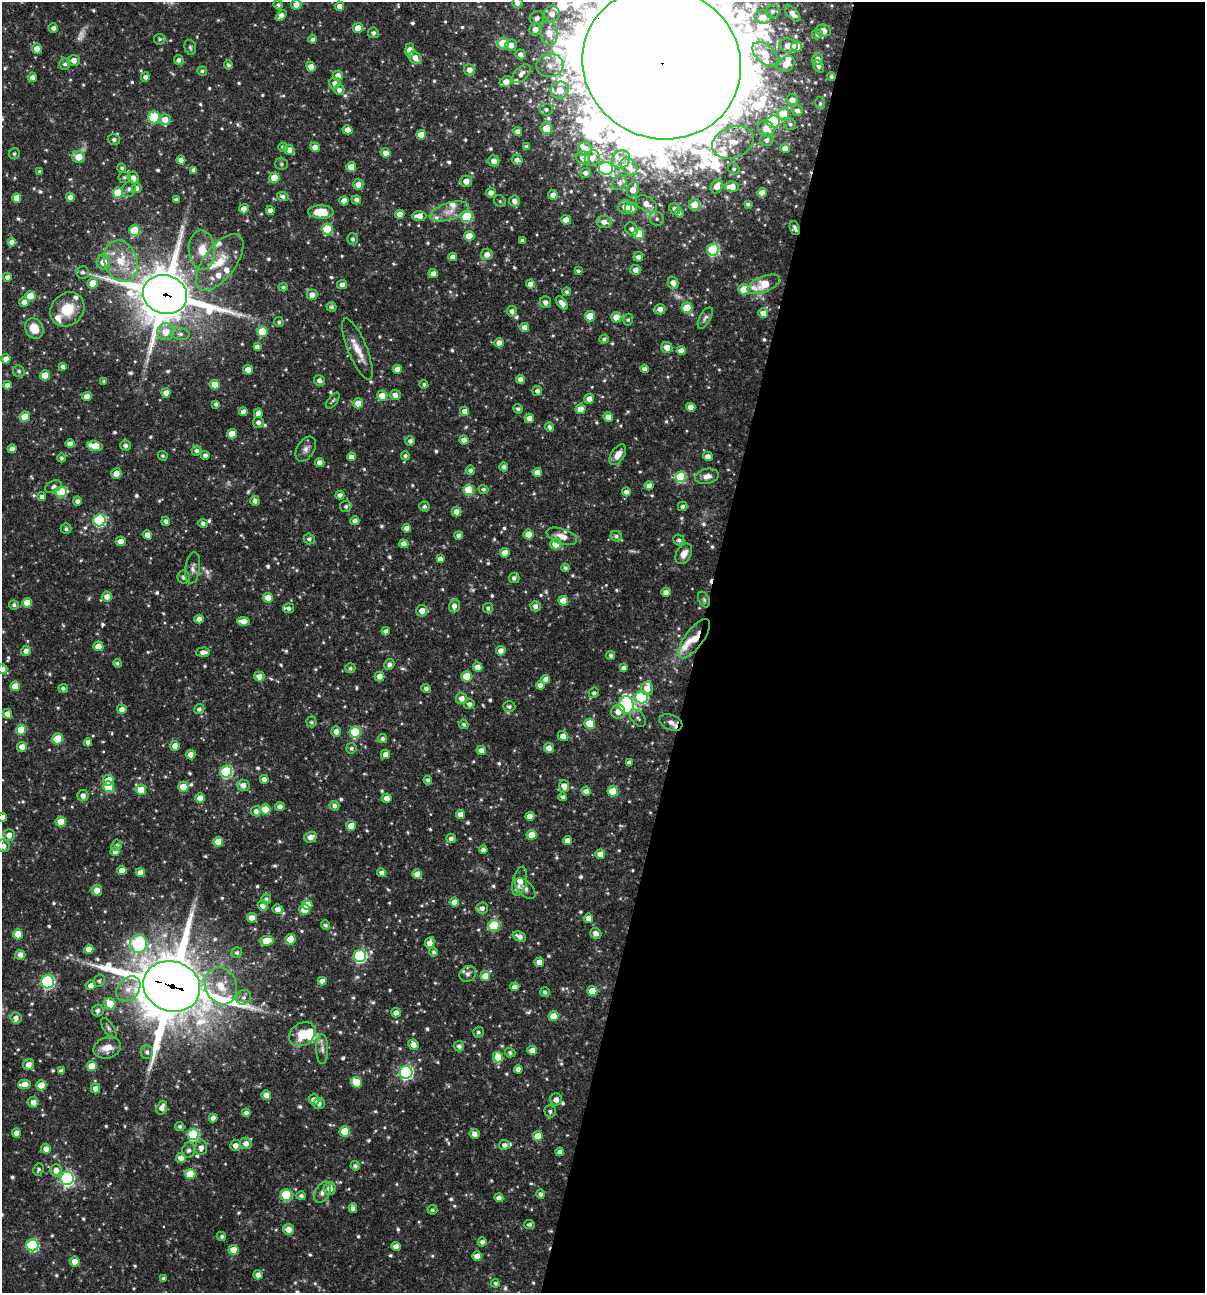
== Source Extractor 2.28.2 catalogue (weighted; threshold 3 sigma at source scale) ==
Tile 12 of 4 x 4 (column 4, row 3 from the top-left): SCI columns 3861-5063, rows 1293-2583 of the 5187 x 5168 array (HDU 1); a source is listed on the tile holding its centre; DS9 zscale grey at full resolution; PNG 1207 x 1295 px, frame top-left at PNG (2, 2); each listed source drawn as its Kron ellipse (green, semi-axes under 4 px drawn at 4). Shown black and unused: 42% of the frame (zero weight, under 3 of 4 exposures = <1% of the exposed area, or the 3 px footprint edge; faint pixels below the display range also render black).
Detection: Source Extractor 2.28.2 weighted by HDU 2 'WHT'; one run over the whole footprint, this tile lists its part. Background 0.0728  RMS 0.0036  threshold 0.016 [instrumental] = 3 sigma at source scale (4.5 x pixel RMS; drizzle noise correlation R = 1.50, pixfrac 1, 0.05/0.05 arcsec/px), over >= 5 px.
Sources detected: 763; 4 too faint to see at this stretch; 1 cosmic-ray / hot-pixel residue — neither listed nor drawn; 27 inside a brighter listed object's ellipse — not listed separately; of the other 731, all 500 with FLUX_AUTO >= 0.72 (the completeness limit of this list) listed and drawn (231 fainter detections not listed), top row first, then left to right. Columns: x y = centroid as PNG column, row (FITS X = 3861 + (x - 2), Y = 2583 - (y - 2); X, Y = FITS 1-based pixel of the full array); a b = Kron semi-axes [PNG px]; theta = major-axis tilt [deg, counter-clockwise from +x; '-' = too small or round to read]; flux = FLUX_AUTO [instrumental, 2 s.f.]
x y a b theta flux
518 3 5 5 - 1.6
278 5 5 4 - 0.88
296 5 5 5 - 2.9
339 6 4 4 - 2.3
772 11 7 6 - 1.2
793 13 10 5 -47 2.3
552 14 8 7 - 2.9
281 16 6 4 43 2.1
763 17 8 6 -11 3.4
537 18 7 6 - 1.5
53 28 5 4 - 1.4
358 28 5 5 - 3.4
535 29 6 6 - 2.6
823 31 8 6 -11 2.8
373 33 5 5 - 1.2
549 33 12 8 -81 5.4
817 34 5 5 - 1
160 39 5 5 - 0.77
313 39 4 4 - 0.95
503 43 5 5 - 14
511 45 6 5 - 2.5
788 45 9 7 -6 3.3
797 46 5 5 - 6.3
190 47 8 5 -74 0.82
37 48 5 5 - 2.5
410 50 6 4 -89 3.8
521 54 5 5 - 1.6
765 54 15 9 -42 4.9
415 58 7 5 -44 2.9
818 59 6 5 - 2.3
74 60 6 5 - 2.5
179 60 5 4 - 1.3
662 63 80 75 -24 16000
65 64 5 5 - 1
786 64 9 7 42 4.2
228 65 4 4 - 0.87
550 65 13 11 8 4.4
819 66 7 4 -51 1.1
311 67 5 4 - 2.8
469 70 6 5 - 2.4
202 71 5 4 - 0.83
521 74 11 6 45 2.1
338 76 5 5 - 2.5
32 77 4 4 - 1.7
145 77 4 4 - 1.4
831 77 4 4 - 0.79
506 82 6 5 - 2.7
335 83 6 5 - 2
339 90 5 5 - 1.5
560 90 9 8 - 4.3
792 100 6 5 - 2.4
820 103 6 5 - 0.78
546 110 6 6 - 1.1
797 111 5 5 - 1.6
783 114 6 5 - 10
154 117 6 5 - 19
165 119 6 5 - 3.8
773 122 6 6 - 29
790 124 6 5 - 0.77
546 128 6 6 - 5.6
766 129 8 7 - 4.6
347 130 5 4 - 3
518 131 4 4 - 2.4
421 135 5 5 - 5.8
114 139 6 5 - 1.2
767 140 6 6 - 1.7
733 142 21 15 21 11
526 146 4 4 - 0.74
283 147 5 4 - 1
315 147 5 4 - 2.3
785 148 5 4 - 4
585 149 7 6 - 3.6
289 150 5 5 - 2.6
385 153 5 4 - 2.5
14 154 6 5 - 0.78
79 157 6 6 - 5.1
583 158 7 6 - 3
592 158 8 7 - 3.2
621 159 9 8 - 2.5
181 160 4 4 - 2.2
517 160 5 5 - 1.6
494 161 5 5 - 2.4
281 164 6 6 - 0.88
351 167 5 5 - 4.4
629 167 10 7 -54 3.8
122 168 4 4 - 0.74
606 168 7 6 - 37
734 169 6 5 - 0.89
194 170 4 4 - 1.5
40 171 4 3 - 0.75
585 173 5 5 - 1.5
124 177 6 6 - 0.8
133 178 6 5 - 2
274 178 5 5 - 6.8
466 181 5 5 - 3.2
620 183 8 7 - 1.5
358 184 6 5 - 2.3
717 186 7 5 62 2.7
732 187 7 5 -3 3.5
136 188 5 5 - 1.7
129 189 8 6 65 1.1
633 190 8 6 68 3.6
118 193 5 5 - 11
491 193 5 5 - 2.1
762 193 5 4 - 3.1
553 195 5 4 - 2.4
283 196 6 4 -19 1.2
70 197 4 4 - 2.2
17 198 5 4 - 4
176 200 4 4 - 1.3
356 200 5 4 - 1.3
344 201 4 4 - 2.9
500 201 6 5 - 0.77
514 201 5 5 - 2.2
646 204 11 7 -32 3.9
695 204 6 5 - 5.8
748 204 4 3 - 0.89
625 207 7 6 - 3.4
631 208 6 6 - 3.8
244 209 5 4 - 2.4
675 209 6 5 - 1.4
270 211 4 4 - 2.2
449 211 20 8 17 4.2
321 212 13 6 -1 7.9
679 213 5 4 - 0.97
400 214 5 4 - 3.3
419 216 7 5 0 3
467 216 6 5 - 19
657 219 7 6 - 1.2
566 220 5 4 - 3.3
604 222 7 6 - 2.6
795 228 7 4 -70 1.3
327 229 5 5 - 12
631 229 7 6 - 1.5
135 230 5 5 - 15
639 234 5 5 - 13
469 236 5 5 - 5.9
353 239 6 5 - 1
522 240 4 3 - 0.86
12 242 4 4 - 2.2
202 250 20 13 -86 7.1
713 250 6 6 - 34
487 254 6 6 - 2.4
453 257 4 4 - 1.8
638 257 5 4 - 1.7
121 261 21 16 -69 11
103 262 8 7 - 4.7
220 262 33 16 53 11
636 270 5 5 - 2.3
578 271 4 3 - 0.74
83 272 6 6 - 0.94
433 274 4 4 - 2.2
7 277 4 4 - 1.8
93 283 5 5 - 5.9
673 283 6 5 - 2.6
530 284 5 4 - 2.2
764 284 17 8 22 9.9
342 285 5 4 - 1.8
283 287 4 4 - 0.76
744 289 5 5 - 7.2
567 292 4 4 - 0.74
165 294 22 19 -17 1800
312 295 5 5 - 2.6
30 296 5 5 - 7.7
24 302 5 5 - 2
545 302 6 5 - 1.5
562 303 8 4 -50 2.1
331 307 5 4 - 0.9
687 308 5 5 - 10
67 309 18 15 46 9.4
660 309 5 5 - 2.4
512 311 5 5 - 1.5
763 313 5 4 - 2.6
590 316 5 5 - 9.3
616 317 5 5 - 4.5
705 318 12 5 61 1.3
628 320 6 4 73 0.72
279 322 5 4 - 0.87
524 327 4 4 - 2.2
34 328 10 9 - 5.6
166 332 8 8 - 4.6
262 332 5 5 - 9.8
180 334 9 6 -7 1.3
604 339 5 4 - 0.84
499 343 5 4 - 2.8
257 347 4 4 - 1.5
667 347 5 5 - 3.1
357 349 33 9 -68 5.8
681 351 4 4 - 2.8
6 359 4 4 - 2.9
63 367 4 4 - 1.3
397 369 4 4 - 3
645 369 4 4 - 1.5
248 370 5 4 - 3.9
19 371 6 5 - 0.87
45 375 5 5 - 6.5
520 379 4 4 - 1.9
320 380 5 5 - 1.6
104 381 3 3 - 0.81
424 384 4 4 - 0.73
7 385 4 4 - 1.8
215 385 5 5 - 5
537 391 5 5 - 1.4
166 393 4 4 - 2.8
395 395 5 5 - 2.2
87 396 5 4 - 2.6
382 396 5 5 - 4.4
589 399 5 5 - 2.9
333 401 9 4 53 0.73
358 403 5 5 - 4.1
216 404 4 4 - 1.1
691 407 4 4 - 2.8
518 409 5 4 - 0.91
580 409 5 5 - 4.4
465 411 4 4 - 2.2
243 412 4 4 - 2.2
258 413 5 4 - 2.5
25 417 5 5 - 7
608 417 5 4 - 3.1
529 418 5 4 - 3.1
258 422 5 5 - 1.5
550 427 5 4 - 1.1
232 434 5 5 - 6.6
464 440 4 4 - 2.3
410 441 5 4 - 1.1
70 444 4 4 - 2.3
125 445 5 5 - 1.2
95 446 7 5 -12 8.5
12 449 4 4 - 2.2
306 449 13 8 58 1.9
197 451 5 5 - 1.1
205 455 4 4 - 1.3
618 455 11 6 56 3.4
163 456 5 4 - 0.73
405 456 4 4 - 0.86
708 456 5 4 - 2.3
352 457 4 4 - 2.2
61 458 4 4 - 0.82
320 462 5 4 - 2
504 467 4 4 - 1.2
470 470 4 4 - 1.2
116 473 5 5 - 3.1
537 473 4 4 - 3
707 476 12 7 13 2.6
681 477 5 5 - 22
649 486 4 4 - 2.6
53 487 8 5 26 1.2
483 489 5 4 - 0.88
469 490 5 5 - 13
61 492 5 5 - 17
626 492 4 4 - 1.6
340 495 4 4 - 1.5
42 496 4 4 - 1.4
77 501 5 4 - 1.3
255 501 5 4 - 1.5
346 506 5 5 - 0.94
683 506 5 4 - 0.97
424 507 5 5 - 0.84
456 512 5 4 - 2.4
99 520 6 6 - 37
166 521 5 4 - 1.8
355 521 4 4 - 1.9
203 523 5 4 - 1.1
407 528 4 4 - 2.1
66 529 5 5 - 0.92
529 534 5 5 - 5.7
147 535 5 4 - 2.4
459 535 4 4 - 1.5
562 536 16 7 -18 3.3
616 536 6 5 - 0.88
309 539 5 5 - 1.1
679 540 5 5 - 1
121 541 5 4 - 2.9
404 544 4 4 - 2.3
556 544 5 5 - 6.5
505 553 4 4 - 3.7
684 554 11 7 61 3.2
440 559 4 4 - 1.7
193 568 16 7 82 2.1
565 568 4 4 - 0.91
184 577 6 6 - 1.4
514 578 5 5 - 1.2
666 592 4 4 - 1.9
107 596 5 5 - 2.4
268 598 5 4 - 6.5
704 600 8 5 -64 0.88
563 601 5 5 - 5.7
27 603 5 5 - 4.6
14 605 5 5 - 0.86
454 606 6 5 - 1.8
536 606 5 5 - 1.9
289 608 5 5 - 1
488 608 5 5 - 1
422 611 5 5 - 2.8
199 619 4 4 - 2.3
243 621 6 4 -5 3.8
386 631 4 4 - 1.4
694 639 23 9 54 5.9
98 646 5 5 - 4.4
26 651 5 5 - 1.9
501 651 5 4 - 2.5
203 652 7 4 4 1.9
611 656 4 4 - 0.95
117 663 4 4 - 0.74
389 664 6 4 59 1.3
478 667 5 4 - 3
350 668 5 5 - 0.87
624 668 4 4 - 1.4
2 669 5 4 - 1.8
259 676 5 5 - 2.7
380 676 5 5 - 3
467 676 5 5 - 9.3
546 679 4 4 - 2.3
540 685 4 4 - 2.1
15 686 5 5 - 6.8
63 688 5 4 - 1.1
426 688 5 4 - 1.2
647 688 6 6 - 3.2
594 693 5 5 - 1.1
642 697 6 6 - 33
461 698 6 6 - 2.5
469 704 5 5 - 1.5
626 705 9 7 -79 63
509 707 6 5 - 0.88
122 709 5 4 - 2.3
199 709 5 4 - 1
618 712 7 6 - 2.9
7 714 5 4 - 2.3
638 718 10 6 -51 1.1
311 722 5 5 - 0.77
671 722 12 7 -22 2.5
464 724 5 4 - 0.88
590 724 5 5 - 11
21 730 5 5 - 8.6
336 732 5 4 - 2.1
355 732 5 5 - 21
563 736 5 5 - 2.4
57 739 5 5 - 11
383 739 4 4 - 1.1
88 742 4 4 - 1.9
175 746 5 4 - 2.9
22 747 5 5 - 3.3
351 748 5 5 - 0.91
549 748 5 5 - 2.3
481 750 5 4 - 2.4
191 754 5 5 - 2.4
385 754 4 4 - 2.4
629 763 4 4 - 2
226 772 6 6 - 35
264 779 4 4 - 1.8
108 780 5 5 - 4.4
428 780 4 4 - 1.1
243 785 6 5 - 3
564 786 6 5 - 2.7
109 787 5 5 - 15
183 787 5 5 - 4.8
141 790 5 5 - 6.6
586 791 5 4 - 2.1
613 791 5 5 - 12
83 796 5 5 - 2
563 797 4 4 - 0.93
200 798 5 5 - 3.3
387 798 5 5 - 2.7
334 806 5 5 - 1.2
280 807 4 4 - 2
265 809 5 5 - 7.3
256 811 5 5 - 1.6
460 814 4 4 - 2.7
530 816 4 4 - 2.7
3 817 4 4 - 2.3
61 822 5 5 - 6.6
351 826 5 5 - 5
9 835 6 6 - 2.5
532 835 5 5 - 5.7
310 837 6 5 - 2.7
451 839 5 4 - 1.4
567 840 4 4 - 2.3
218 842 5 5 - 6.5
116 845 6 5 - 0.98
3 846 6 6 - 1.7
483 850 4 4 - 1.4
115 851 5 4 - 2.3
600 854 5 5 - 3.4
122 870 5 4 - 2.7
140 872 4 4 - 2.8
381 873 5 4 - 1.6
417 874 4 4 - 2.8
520 881 15 7 76 4.4
525 888 13 7 -46 1.6
97 890 5 5 - 2.9
266 899 5 5 - 0.97
454 902 5 4 - 3.5
307 905 5 5 - 6.6
263 906 5 5 - 2.1
482 908 6 5 - 1.6
278 909 5 4 - 2.5
304 910 5 5 - 4.8
252 918 5 4 - 3.2
588 918 5 4 - 2.6
325 925 5 4 - 0.95
494 925 6 5 - 19
596 933 6 5 - 2.2
18 934 5 5 - 6.2
519 937 7 4 -29 2.1
291 939 5 5 - 9.6
266 941 7 5 7 7.6
430 943 5 5 - 2.7
138 944 9 8 - 43
89 949 5 4 - 3.4
434 952 4 4 - 0.95
237 953 5 5 - 0.97
20 955 5 5 - 2.3
360 956 6 6 - 49
539 962 5 4 - 3.6
468 974 9 7 38 1.3
485 976 5 5 - 5.7
99 981 6 5 - 0.89
322 981 4 4 - 2.2
48 982 6 6 - 53
91 985 5 5 - 2.2
172 986 29 25 -19 2800
221 986 19 15 -67 8.3
515 987 5 4 - 2.2
128 989 14 10 50 4.5
592 991 5 5 - 7
545 992 5 4 - 1
244 997 8 7 - 1.5
110 1004 6 5 - 8.6
98 1011 6 6 - 1.5
396 1013 5 4 - 2.3
553 1016 5 5 - 6
16 1018 5 5 - 1.7
109 1028 11 5 -56 1.1
478 1032 5 5 - 0.76
302 1034 14 11 33 8.6
413 1045 5 5 - 2.7
459 1046 5 5 - 1.3
107 1048 14 10 16 4.3
322 1049 15 6 -89 1.8
532 1050 5 4 - 3.1
147 1052 7 6 - 1.2
510 1053 5 4 - 0.98
498 1057 5 5 - 8.6
28 1065 5 5 - 2.6
92 1066 5 5 - 7.3
518 1069 4 4 - 2.3
61 1071 4 4 - 1.4
406 1072 6 6 - 62
356 1082 6 5 - 10
24 1084 6 4 3 3.7
41 1085 5 5 - 7.4
95 1089 5 4 - 2.3
266 1095 5 5 - 2.7
556 1099 6 6 - 2
314 1100 5 5 - 2.4
33 1102 5 5 - 2.4
319 1104 6 5 - 1.3
162 1108 7 5 70 2.2
550 1111 6 5 - 0.95
246 1113 4 4 - 1.6
213 1118 4 4 - 2.2
180 1126 4 4 - 0.81
345 1131 5 5 - 11
16 1133 4 4 - 2.3
193 1134 6 5 - 29
474 1134 5 4 - 2.2
538 1136 5 5 - 5.3
246 1143 6 5 - 2.5
235 1145 5 5 - 2.4
504 1145 5 5 - 1.6
201 1148 7 6 - 1.8
46 1149 5 5 - 2.4
188 1150 8 6 72 1.1
560 1152 4 4 - 1.8
181 1158 5 5 - 3.1
355 1166 5 4 - 1
38 1169 6 5 - 0.85
56 1170 6 6 - 2.6
190 1174 5 5 - 11
67 1178 6 6 - 83
330 1188 6 6 - 2.5
323 1192 11 7 60 2
540 1194 5 4 - 1.2
286 1195 5 5 - 24
301 1196 5 4 - 1
499 1198 4 4 - 2.1
353 1208 5 4 - 1.5
432 1210 5 4 - 0.72
529 1224 5 4 - 0.92
288 1229 5 5 - 3.8
222 1236 4 4 - 0.83
482 1242 4 4 - 1.4
32 1245 6 6 - 39
396 1246 4 4 - 2.7
234 1250 5 5 - 6.4
477 1256 5 4 - 3.2
75 1261 5 5 - 3.8
258 1275 5 4 - 1.9
164 1278 4 4 - 0.86
495 1283 4 4 - 0.73
Overlapping masked pixels (flux is a lower limit): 7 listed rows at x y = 662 63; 831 77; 795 228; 165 294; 694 639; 671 722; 172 986
Isophote crosses this tile's border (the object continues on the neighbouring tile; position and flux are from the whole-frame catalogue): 5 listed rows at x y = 518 3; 662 63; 2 669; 3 817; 3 846